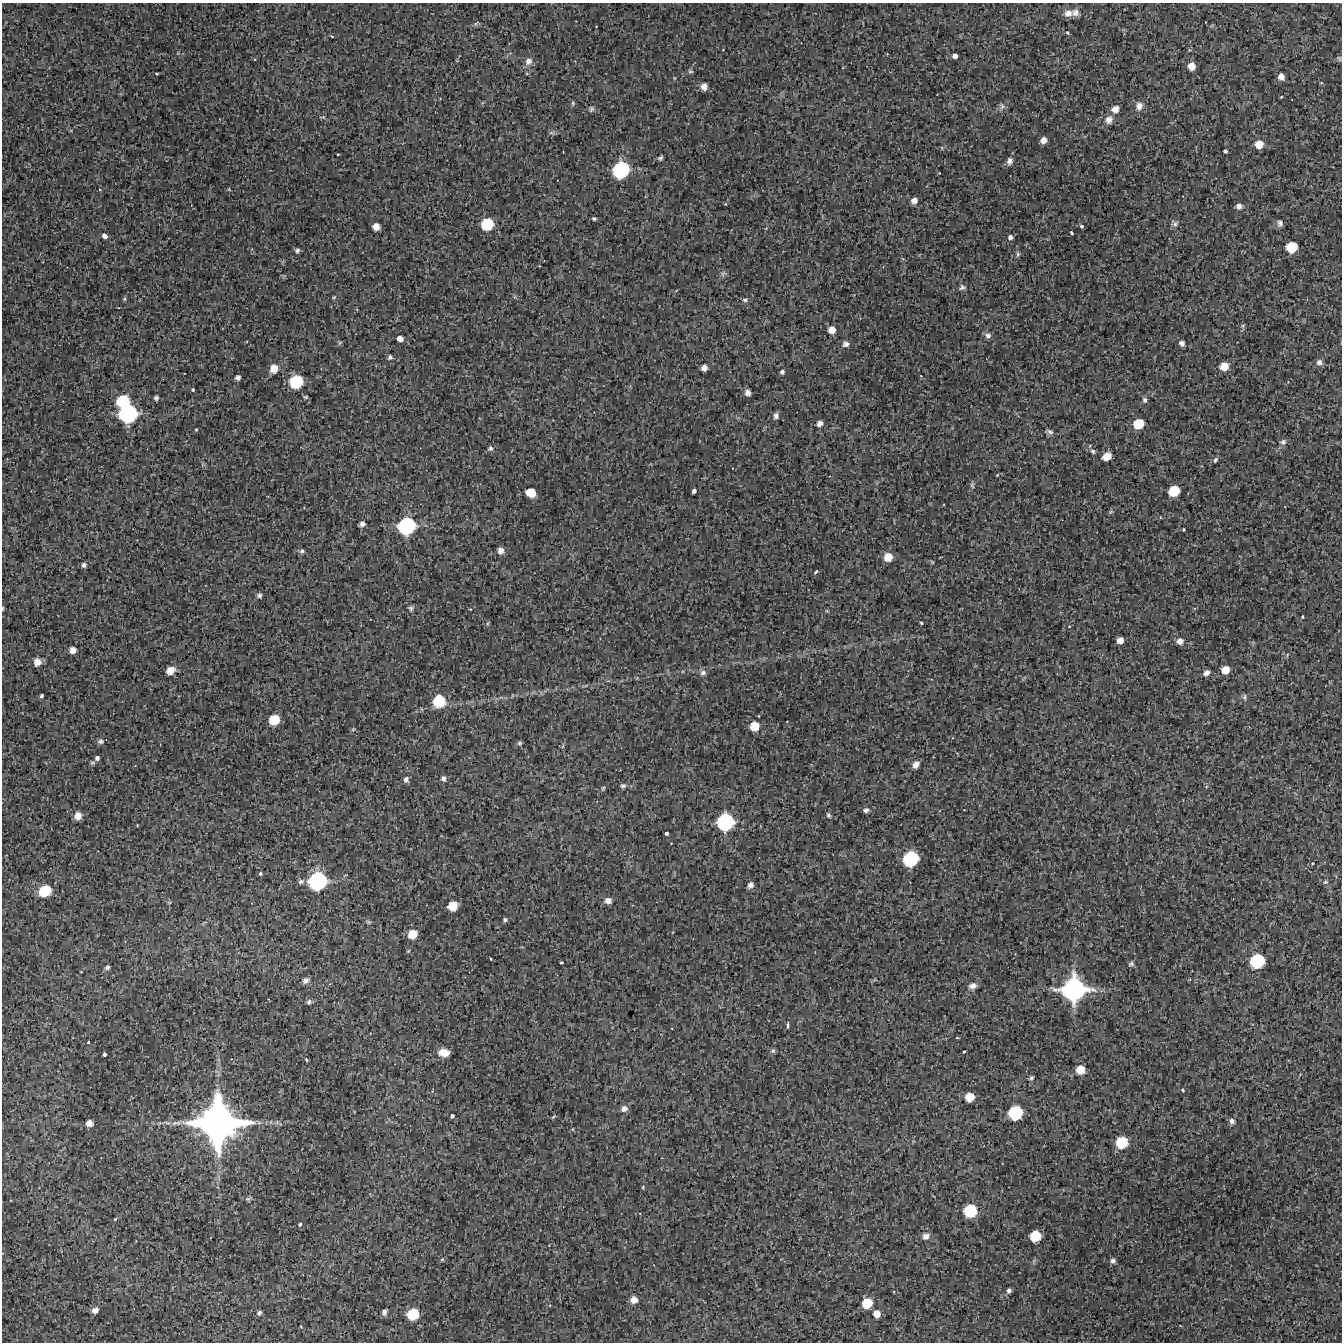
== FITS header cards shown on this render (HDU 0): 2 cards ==
NAXIS1  =                 1340 / length of data axis 1
NAXIS2  =                 1340 / length of data axis 2

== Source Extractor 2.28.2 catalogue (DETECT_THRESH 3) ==
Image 1340 x 1340 px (HDU 0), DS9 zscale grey, 1 PNG px = 1 image px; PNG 1344 x 1344 px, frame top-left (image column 1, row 1340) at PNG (2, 3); no overlay
Background 1080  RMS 210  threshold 621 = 3 sigma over >= 5 px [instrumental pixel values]
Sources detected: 202; all 202 listed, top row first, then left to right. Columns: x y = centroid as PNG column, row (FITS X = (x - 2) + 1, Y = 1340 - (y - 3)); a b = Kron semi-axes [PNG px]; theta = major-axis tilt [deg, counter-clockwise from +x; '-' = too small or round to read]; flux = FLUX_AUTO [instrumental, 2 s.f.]
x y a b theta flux
1075 12 11 9 -1 7.1e+04
1068 13 10 8 26 8.9e+04
476 23 7 4 38 2.1e+04
596 26 3 2 - 7.9e+03
1067 32 4 4 - 1.6e+04
332 36 4 3 - 1.4e+04
887 54 3 3 - 7.9e+03
955 56 4 4 - 9.2e+04
1339 58 7 6 - 2.4e+04
528 61 11 9 56 7.9e+04
1191 66 7 6 - 1.4e+05
690 71 7 4 -17 2.2e+04
157 74 3 2 - 1.6e+04
1281 77 7 6 - 8.9e+04
1321 83 5 4 - 1.5e+04
704 86 7 7 - 9.4e+04
1281 97 3 3 - 1.4e+04
573 103 6 5 - 2.1e+04
1002 106 9 6 -87 4.3e+04
1139 106 10 9 - 8.9e+04
591 109 7 6 - 2.9e+04
1115 109 8 7 - 1.0e+05
323 117 6 4 -18 1.8e+04
1109 120 11 9 61 9.3e+04
552 133 8 4 -18 2.7e+04
1043 140 6 5 - 8.4e+04
1259 144 8 7 - 2.0e+05
1225 151 4 4 - 4.6e+04
338 154 3 2 - 1.3e+04
660 158 5 4 - 2.7e+04
1010 161 9 7 76 5.8e+04
621 170 13 11 46 1.4e+06
229 189 5 3 - 1.2e+04
914 200 6 5 - 7.5e+04
725 204 4 3 - 1.1e+04
1239 206 6 6 - 6.1e+04
594 218 4 3 - 3.0e+04
1280 223 8 7 - 4.8e+04
487 224 9 8 - 6.2e+05
1175 224 8 7 - 4.4e+04
1081 226 4 4 - 3.4e+04
376 227 6 6 - 1.1e+05
1071 233 4 3 - 2.6e+04
104 236 6 5 - 8.2e+04
1010 237 4 4 - 6.1e+04
1292 247 8 7 - 4.2e+05
297 251 6 5 - 3.2e+04
1018 254 7 5 79 2.7e+04
723 273 7 4 18 2.8e+04
962 287 8 7 - 3.8e+04
334 297 5 4 - 1.5e+04
124 299 5 5 - 1.9e+04
745 300 8 5 -1 3.2e+04
1243 326 7 5 61 2.3e+04
832 330 7 7 - 1.2e+05
988 335 8 7 - 4.8e+04
400 339 6 5 - 1.5e+05
340 343 7 4 44 1.9e+04
1182 343 5 5 - 4.9e+04
845 344 8 8 - 5.1e+04
390 357 7 6 - 3.4e+04
1319 362 8 7 - 5.9e+04
1224 366 7 6 - 2.1e+05
274 368 10 8 56 1.4e+05
704 368 6 5 - 6.9e+04
782 372 4 4 - 2.9e+04
921 376 4 3 - 8.8e+03
238 377 5 4 - 4.1e+04
296 382 10 9 - 7.9e+05
193 390 3 3 - 2.4e+04
748 393 5 5 - 6.9e+04
306 397 6 4 -14 2.0e+04
156 398 4 4 - 2.9e+04
1145 400 8 6 -67 3.8e+04
122 401 10 8 28 5.8e+05
128 414 14 13 - 1.9e+06
776 416 7 6 - 4.6e+04
820 423 6 5 - 7.0e+04
1138 424 8 7 - 4.0e+05
196 429 3 3 - 1.5e+04
1050 432 9 6 -27 4.1e+04
1283 442 8 7 - 4.4e+04
490 448 7 6 - 3.4e+04
1093 451 6 5 - 4.2e+04
1107 456 7 6 - 1.8e+05
1215 460 6 4 55 4.2e+04
997 475 4 2 - 1.3e+04
972 485 9 5 -90 3.2e+04
694 491 4 4 - 5.8e+04
1174 491 8 7 - 4.9e+05
531 492 8 7 - 3.6e+05
1111 512 7 5 31 2.1e+04
362 524 6 5 - 5.1e+04
406 526 13 12 - 1.6e+06
1183 529 3 2 - 1.3e+04
302 551 7 5 18 3.2e+04
501 551 7 6 - 7.6e+04
888 557 8 7 - 2.2e+05
932 562 6 3 -54 1.4e+04
84 565 7 6 - 3.8e+04
816 572 5 3 - 2.6e+04
259 595 6 6 - 3.6e+04
3 608 5 2 - 1.3e+04
411 608 7 7 - 3.6e+04
827 611 6 3 -18 1.4e+04
1302 617 3 2 - 1.8e+04
488 623 6 4 71 1.8e+04
921 623 3 3 - 2.5e+04
1069 626 4 3 - 1.1e+04
1120 640 6 5 - 9.6e+04
1180 641 7 6 - 8.2e+04
73 650 6 6 - 9.7e+04
37 662 7 7 - 1.2e+05
170 670 8 6 35 1.6e+05
1225 670 7 7 - 1.7e+05
703 673 9 7 19 5.4e+04
1206 673 7 5 34 6.2e+04
42 696 4 3 - 3.5e+04
1244 697 8 4 -86 2.8e+04
439 701 10 10 - 5.7e+05
759 716 3 2 - 8.4e+03
274 720 8 7 - 4.1e+05
754 726 8 7 - 2.8e+05
353 729 5 4 - 1.5e+04
101 741 7 6 - 3.6e+04
520 743 6 6 - 2.6e+04
563 746 6 4 70 1.8e+04
97 758 5 4 - 5.9e+04
916 764 7 6 - 8.4e+04
443 778 6 5 - 4.3e+04
406 779 6 5 - 4.7e+04
623 786 7 6 - 3.2e+04
603 788 6 4 87 1.8e+04
866 810 6 5 - 4.1e+04
828 815 7 5 -58 2.6e+04
78 816 6 6 - 1.2e+05
725 822 12 12 - 1.5e+06
137 825 3 2 - 1.1e+04
666 833 4 3 - 3.3e+04
671 843 2 2 - 8.3e+03
911 859 11 10 - 1.2e+06
1313 863 3 2 - 1.2e+04
260 874 4 3 - 2.6e+04
301 881 8 6 22 3.9e+04
317 881 13 12 - 1.7e+06
1325 882 7 5 15 2.4e+04
750 885 6 5 - 5.8e+04
45 891 9 8 - 6.0e+05
608 901 7 6 - 8.4e+04
169 902 6 4 1 1.6e+04
453 906 7 7 - 2.8e+05
505 920 5 4 - 2.4e+04
368 922 7 5 -21 2.4e+04
412 934 8 7 - 2.5e+05
491 959 3 2 - 1.2e+04
1257 961 10 9 - 9.4e+05
561 962 3 3 - 2.0e+04
1131 964 7 6 - 3.1e+04
107 967 6 5 - 3.4e+04
81 972 3 2 - 7.9e+03
306 980 7 5 36 5.5e+04
972 986 8 6 16 7.7e+04
1074 989 18 16 15 2.9e+06
309 1002 7 5 73 3.2e+04
788 1025 7 3 88 2.3e+04
957 1038 3 2 - 1.2e+04
88 1042 3 2 - 1.3e+04
773 1051 7 6 - 2.8e+04
964 1052 3 2 - 1.8e+04
444 1053 12 8 -3 1.5e+05
104 1054 4 4 - 3.8e+04
306 1060 4 2 - 2.1e+04
1080 1070 7 7 - 2.2e+05
1031 1078 6 4 47 2.6e+04
1183 1090 5 4 - 2.3e+04
970 1097 7 7 - 2.5e+05
624 1109 8 7 - 6.9e+04
1015 1113 10 9 - 9.0e+05
452 1116 4 4 - 4.1e+04
553 1117 7 3 35 1.6e+04
1232 1121 7 7 - 4.9e+04
89 1123 6 6 - 9.0e+04
218 1123 32 31 - 8.4e+06
1122 1142 9 8 - 6.1e+05
643 1187 5 3 - 1.3e+04
248 1199 9 5 28 2.9e+04
970 1211 10 9 - 7.7e+05
115 1219 3 3 - 2.0e+04
300 1224 6 4 59 1.9e+04
926 1236 8 8 - 8.0e+04
1035 1236 8 7 - 4.5e+05
442 1259 4 4 - 1.6e+04
1113 1261 6 5 - 4.5e+04
1009 1291 5 4 - 3.3e+04
634 1300 7 7 - 1.1e+05
867 1303 8 7 - 3.9e+05
95 1310 7 6 - 8.2e+04
384 1312 6 5 - 4.4e+04
259 1313 5 4 - 2.9e+04
413 1314 9 8 - 5.6e+05
877 1314 6 5 - 1.8e+05
301 1327 3 2 - 1.0e+04
At the frame edge (FLAGS 8, measured only in part): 1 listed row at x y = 3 608